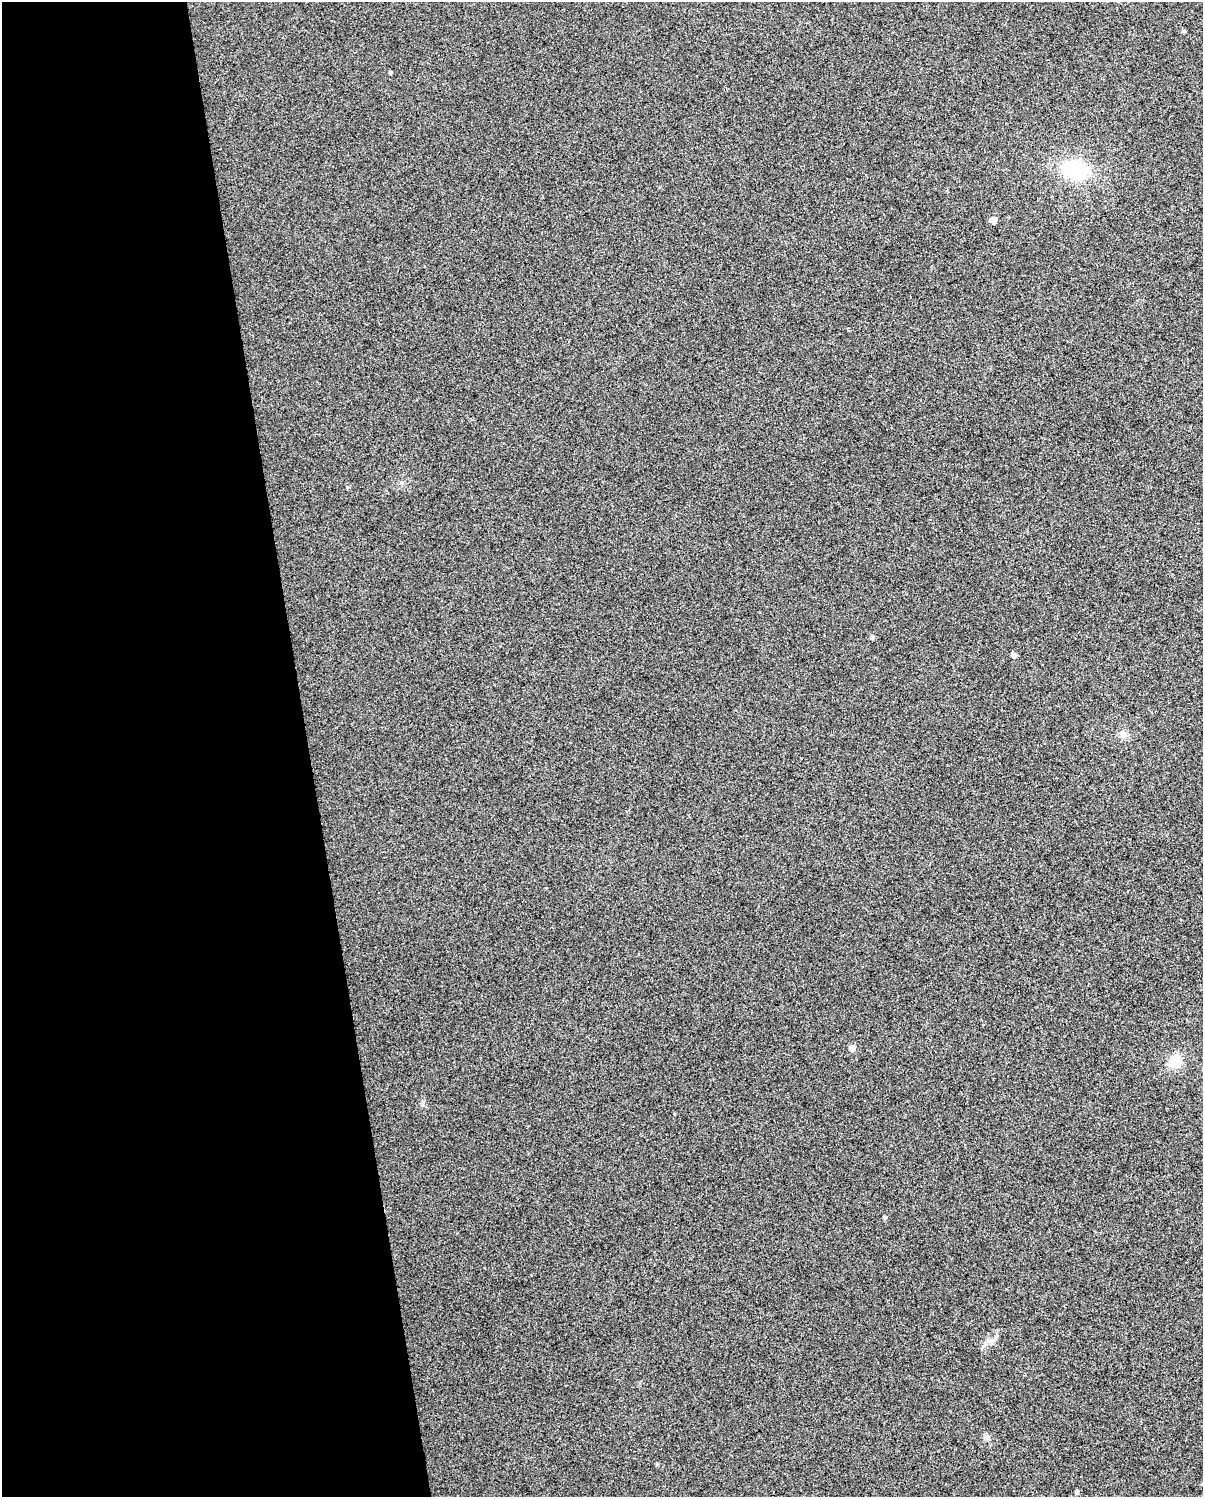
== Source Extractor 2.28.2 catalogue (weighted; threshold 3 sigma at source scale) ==
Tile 5 of 4 x 3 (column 1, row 2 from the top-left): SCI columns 1-1201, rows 1516-3010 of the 4804 x 4570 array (HDU 1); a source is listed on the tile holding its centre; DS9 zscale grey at full resolution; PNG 1205 x 1499 px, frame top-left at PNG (2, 2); no overlay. Shown black and unused: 26% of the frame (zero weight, under 3 of 5 exposures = <1% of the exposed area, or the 3 px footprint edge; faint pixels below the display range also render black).
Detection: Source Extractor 2.28.2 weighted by HDU 2 'WHT'; one run over the whole footprint, this tile lists its part. Background 0.0255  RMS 0.035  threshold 0.156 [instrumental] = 3 sigma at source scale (4.5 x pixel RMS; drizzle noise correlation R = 1.50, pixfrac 1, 0.0396/0.0396 arcsec/px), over >= 5 px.
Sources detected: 15; all 15 listed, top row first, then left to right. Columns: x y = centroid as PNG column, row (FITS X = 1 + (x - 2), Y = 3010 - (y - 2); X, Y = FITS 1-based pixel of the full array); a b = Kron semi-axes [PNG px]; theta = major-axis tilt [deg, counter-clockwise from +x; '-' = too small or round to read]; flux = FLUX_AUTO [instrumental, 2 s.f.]
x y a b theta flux
1184 31 5 4 - 4.7
390 72 3 3 - 5.1
1075 170 30 22 -19 190
993 220 5 5 - 38
347 487 4 4 - 3.8
872 637 5 5 - 6.8
1014 655 5 5 - 14
1123 734 10 8 -13 17
852 1048 5 5 - 24
1175 1061 17 13 63 54
885 1218 5 4 - 4.2
990 1341 11 6 15 15
987 1437 7 6 - 8.3
657 1464 3 3 - 4.4
1077 1492 6 4 64 6.4